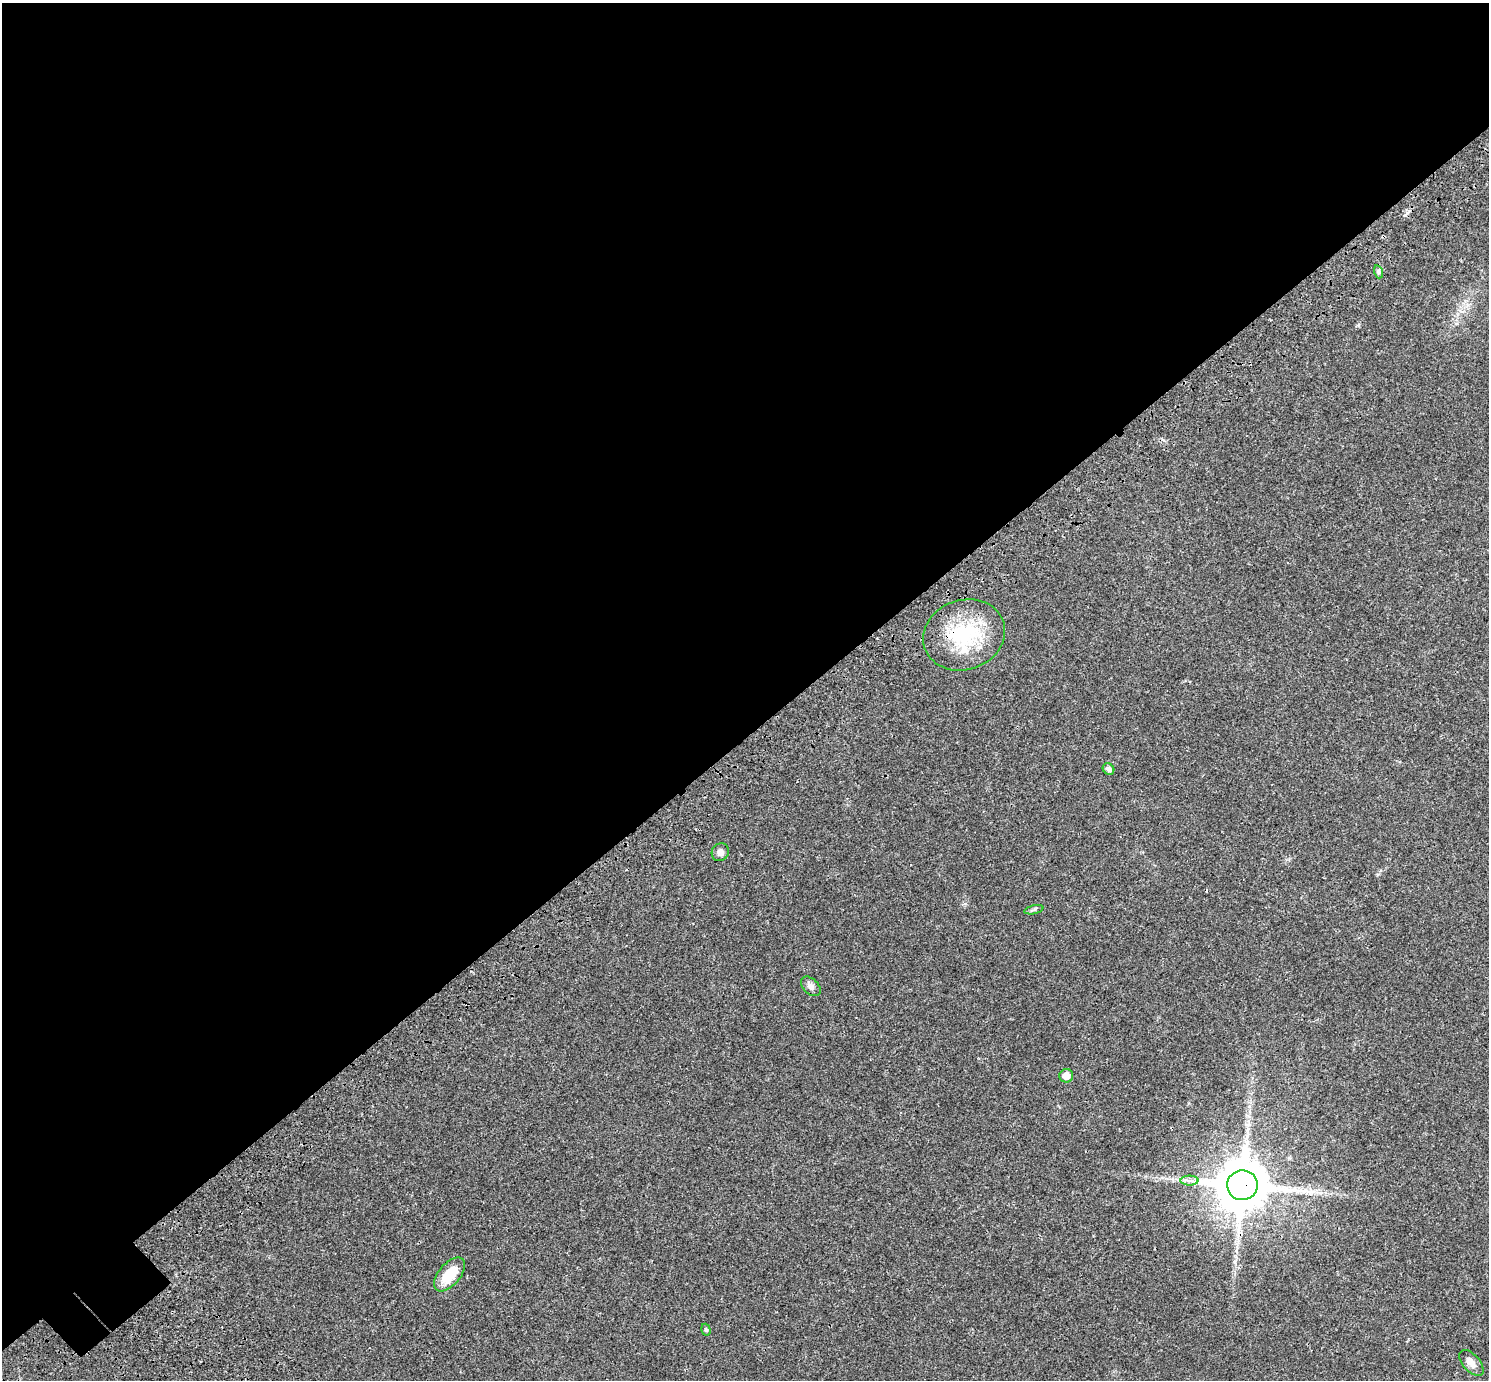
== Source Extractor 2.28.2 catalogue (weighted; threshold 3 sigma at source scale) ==
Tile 2 of 4 x 4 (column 2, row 1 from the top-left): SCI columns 1619-3105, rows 4444-5821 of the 6217 x 6189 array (HDU 1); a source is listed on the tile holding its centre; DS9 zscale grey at full resolution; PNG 1491 x 1382 px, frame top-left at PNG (2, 3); each listed source drawn as its Kron ellipse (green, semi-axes under 4 px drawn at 4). Shown black and unused: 54% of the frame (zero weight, under 3 of 4 exposures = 9% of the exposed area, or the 3 px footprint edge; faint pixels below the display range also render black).
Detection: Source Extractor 2.28.2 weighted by HDU 2 'WHT'; one run over the whole footprint, this tile lists its part. Background 0.0414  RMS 0.0038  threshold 0.017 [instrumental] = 3 sigma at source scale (4.5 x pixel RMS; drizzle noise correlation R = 1.50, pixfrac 1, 0.0396/0.0396 arcsec/px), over >= 5 px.
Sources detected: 14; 1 cosmic-ray / hot-pixel residue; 1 long thin detection or spike segment (spike, bleed or trail) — neither listed nor drawn; the other 12 listed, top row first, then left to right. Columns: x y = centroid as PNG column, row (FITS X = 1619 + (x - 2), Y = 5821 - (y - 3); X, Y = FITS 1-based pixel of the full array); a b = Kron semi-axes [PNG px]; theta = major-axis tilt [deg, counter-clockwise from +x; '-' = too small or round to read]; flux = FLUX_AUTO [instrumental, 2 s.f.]
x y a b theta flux
1379 272 6 4 -72 0.59
964 635 41 35 19 29
1108 769 6 5 - 1.3
720 852 9 8 - 1.6
1034 910 9 4 14 0.71
811 986 11 7 -44 1.6
1066 1076 7 6 - 3.5
1190 1181 9 5 0 1.2
1242 1185 15 15 - 1700
449 1274 20 11 49 10
706 1330 6 4 -72 0.53
1471 1363 15 8 -48 2.5
Overlapping masked pixels (flux is a lower limit): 2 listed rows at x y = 964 635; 1242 1185